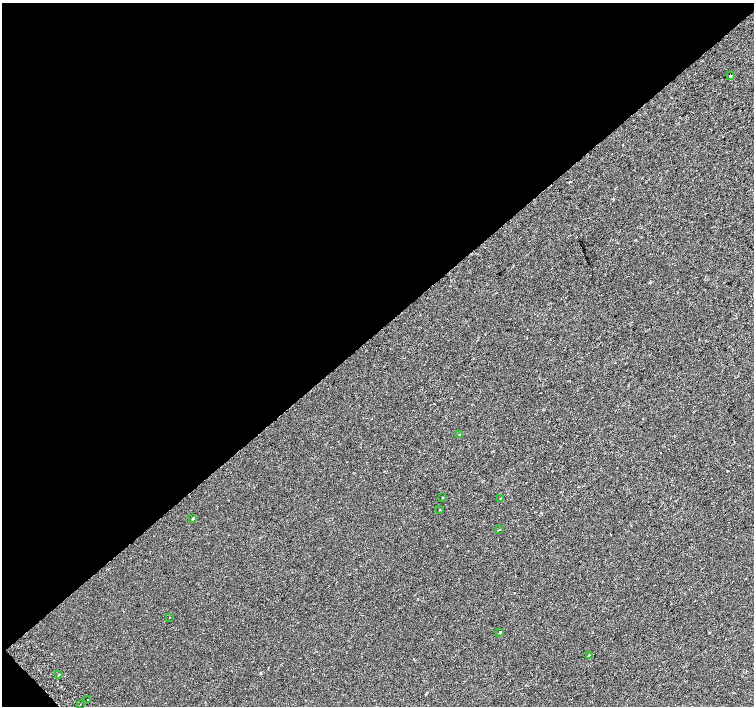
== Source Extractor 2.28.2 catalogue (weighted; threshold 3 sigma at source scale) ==
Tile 5 of 4 x 4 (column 1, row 2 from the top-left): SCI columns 56-1559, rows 3067-4473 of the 6117 x 6075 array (HDU 1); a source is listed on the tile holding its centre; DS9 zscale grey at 2 x 2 block average (1 PNG px = mean of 2 x 2 image px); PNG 756 x 708 px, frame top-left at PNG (2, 3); each listed source drawn as its Kron ellipse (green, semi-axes under 4 px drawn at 4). Shown black and unused: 47% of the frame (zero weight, under 2 of 3 exposures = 3% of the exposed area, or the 3 px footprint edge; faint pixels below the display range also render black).
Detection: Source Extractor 2.28.2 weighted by HDU 2 'WHT'; one run over the whole footprint, this tile lists its part. Background 1.89e-04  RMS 0.0041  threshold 0.0183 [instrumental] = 3 sigma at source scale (4.5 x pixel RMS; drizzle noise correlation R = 1.50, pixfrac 1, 0.0396/0.0396 arcsec/px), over >= 5 px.
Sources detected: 13; all 13 listed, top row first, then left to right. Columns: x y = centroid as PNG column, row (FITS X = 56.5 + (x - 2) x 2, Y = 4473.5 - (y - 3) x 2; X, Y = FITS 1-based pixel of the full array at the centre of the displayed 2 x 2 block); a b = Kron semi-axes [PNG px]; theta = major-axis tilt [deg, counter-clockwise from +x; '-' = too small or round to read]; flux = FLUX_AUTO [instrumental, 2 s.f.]
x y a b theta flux
730 75 2 2 - 2.4
459 434 2 2 - 1.1
443 497 2 2 - 0.52
500 498 2 2 - 0.33
440 510 3 2 - 0.4
193 519 3 3 - 0.73
500 530 2 2 - 2
169 617 2 2 - 0.51
500 632 2 2 - 4.5
589 655 2 2 - 1.6
59 674 2 2 - 5.3
88 700 2 2 - 0.77
80 705 2 2 - 0.39
Diffuse or blended objects may show on this block-average render without a row.